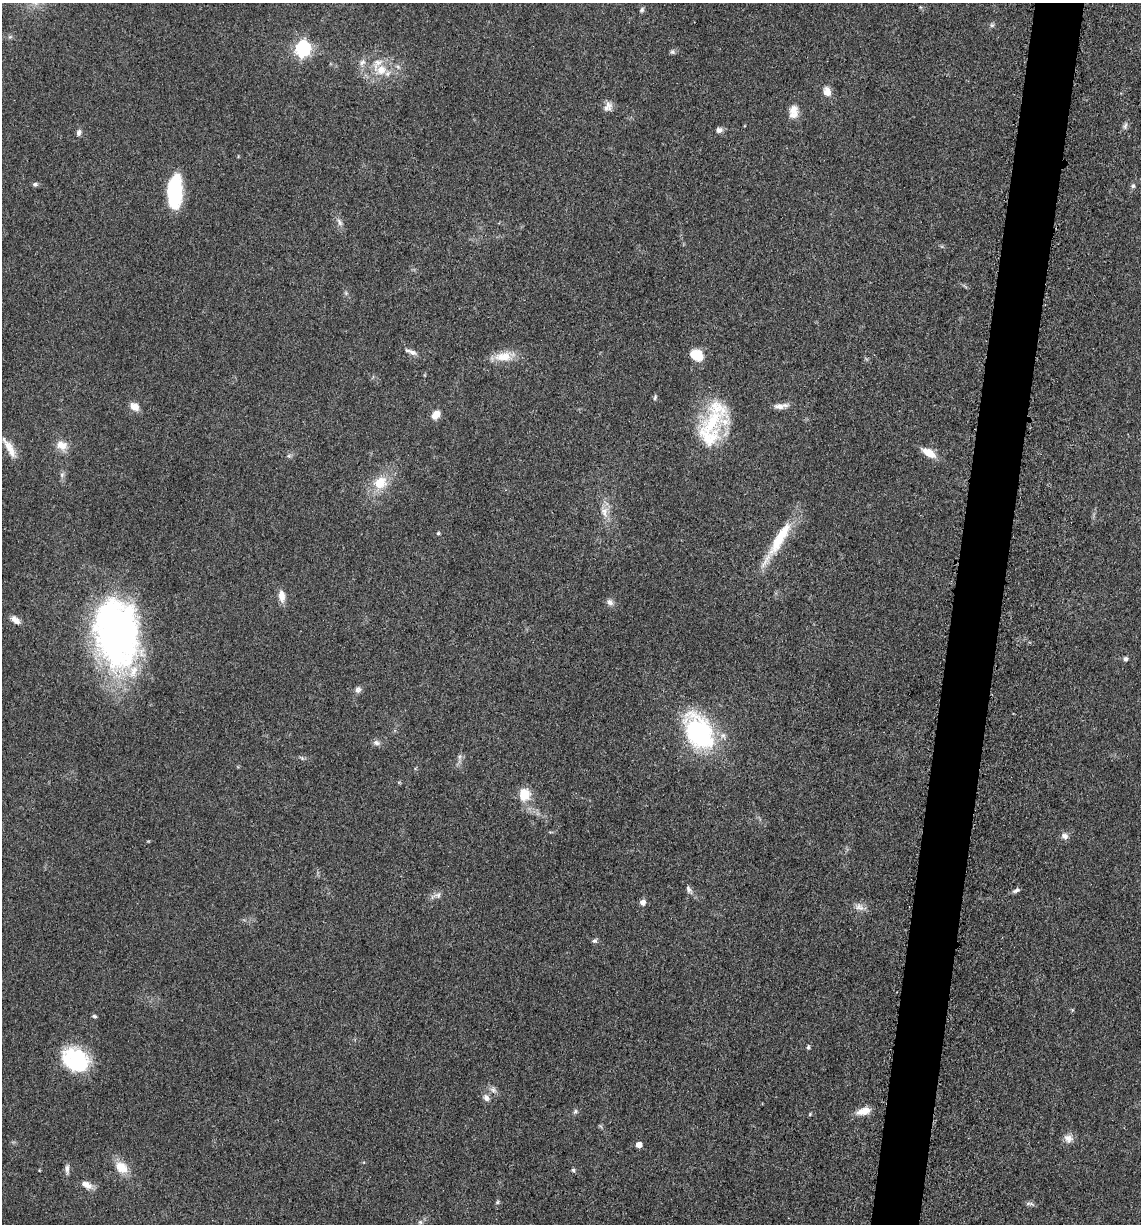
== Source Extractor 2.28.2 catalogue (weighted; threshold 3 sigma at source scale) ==
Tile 10 of 4 x 4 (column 2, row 3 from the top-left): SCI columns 1385-2523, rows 1243-2464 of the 4978 x 4921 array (HDU 1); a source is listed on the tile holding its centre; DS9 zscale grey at full resolution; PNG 1143 x 1226 px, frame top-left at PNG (2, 3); no overlay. Shown black and unused: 4% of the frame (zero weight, under 3 of 5 exposures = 4% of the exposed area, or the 3 px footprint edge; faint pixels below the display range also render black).
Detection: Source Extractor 2.28.2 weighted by HDU 2 'WHT'; one run over the whole footprint, this tile lists its part. Background 0.0561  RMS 0.0058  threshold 0.0263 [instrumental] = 3 sigma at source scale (4.5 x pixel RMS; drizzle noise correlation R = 1.50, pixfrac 1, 0.05/0.05 arcsec/px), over >= 5 px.
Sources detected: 74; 1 inside a brighter object's white glare — not listed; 4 inside a brighter listed object's ellipse — not listed separately; the other 69 listed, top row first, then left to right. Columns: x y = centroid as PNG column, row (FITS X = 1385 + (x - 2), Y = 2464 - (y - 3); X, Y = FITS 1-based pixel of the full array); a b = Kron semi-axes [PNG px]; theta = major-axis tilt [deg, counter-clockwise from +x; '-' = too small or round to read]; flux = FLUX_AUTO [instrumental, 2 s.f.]
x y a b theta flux
642 10 7 5 47 1.2
992 25 7 6 - 1.3
10 37 7 4 19 0.96
303 49 7 6 - 140
672 52 6 6 - 1.2
362 62 10 7 50 2.8
381 70 15 14 - 10
827 91 14 10 -75 4.7
608 106 14 10 70 3.7
793 110 14 11 46 5.3
1125 126 9 5 69 1.8
719 130 9 7 9 2.3
79 132 8 6 81 1.8
35 184 7 5 -11 1.4
1133 186 6 5 - 1.3
173 195 27 14 -75 36
339 222 11 6 -60 2.4
412 352 12 7 -24 2.8
696 355 10 8 -26 18
504 356 28 12 8 11
655 397 8 4 74 1.1
779 406 15 7 1 4
134 407 10 8 -42 5.8
436 415 10 7 50 6
712 422 42 27 43 33
62 445 15 13 -25 6.6
9 448 31 8 -60 7.8
929 453 17 8 -30 8.8
289 456 6 5 - 1
62 475 8 6 70 1.6
380 483 18 15 38 14
605 512 19 9 -84 6.8
438 533 4 4 - 0.93
780 538 54 12 60 26
281 596 14 8 -85 5.2
610 602 10 7 -35 2.6
15 620 13 7 -37 3.6
116 633 66 40 -83 250
1125 659 6 6 - 1.5
358 689 9 8 - 2.2
699 732 44 28 -61 76
376 743 10 7 -13 2.2
459 757 7 4 72 1.3
302 758 8 4 -32 1.1
524 794 6 5 - 45
1065 836 9 8 - 2.7
689 889 14 6 -66 2.2
1016 890 10 5 24 1.8
438 895 15 7 15 2.9
643 902 7 7 - 2.9
859 907 13 9 -25 3.9
594 940 6 6 - 1.3
94 1016 6 4 -24 1.2
808 1047 5 4 - 1.3
76 1059 24 18 -31 56
493 1090 10 7 -45 2.4
486 1098 10 8 -51 2.8
575 1111 8 5 50 1.2
864 1111 17 8 14 7.1
810 1114 5 4 - 0.65
1068 1138 13 11 -30 4
639 1145 5 5 - 5.2
121 1167 18 13 -42 10
67 1169 15 6 -88 2.4
573 1170 5 5 - 0.97
87 1185 14 8 -27 5.1
497 1202 6 5 - 0.86
1028 1203 7 5 7 1.4
420 1222 7 6 - 1.7